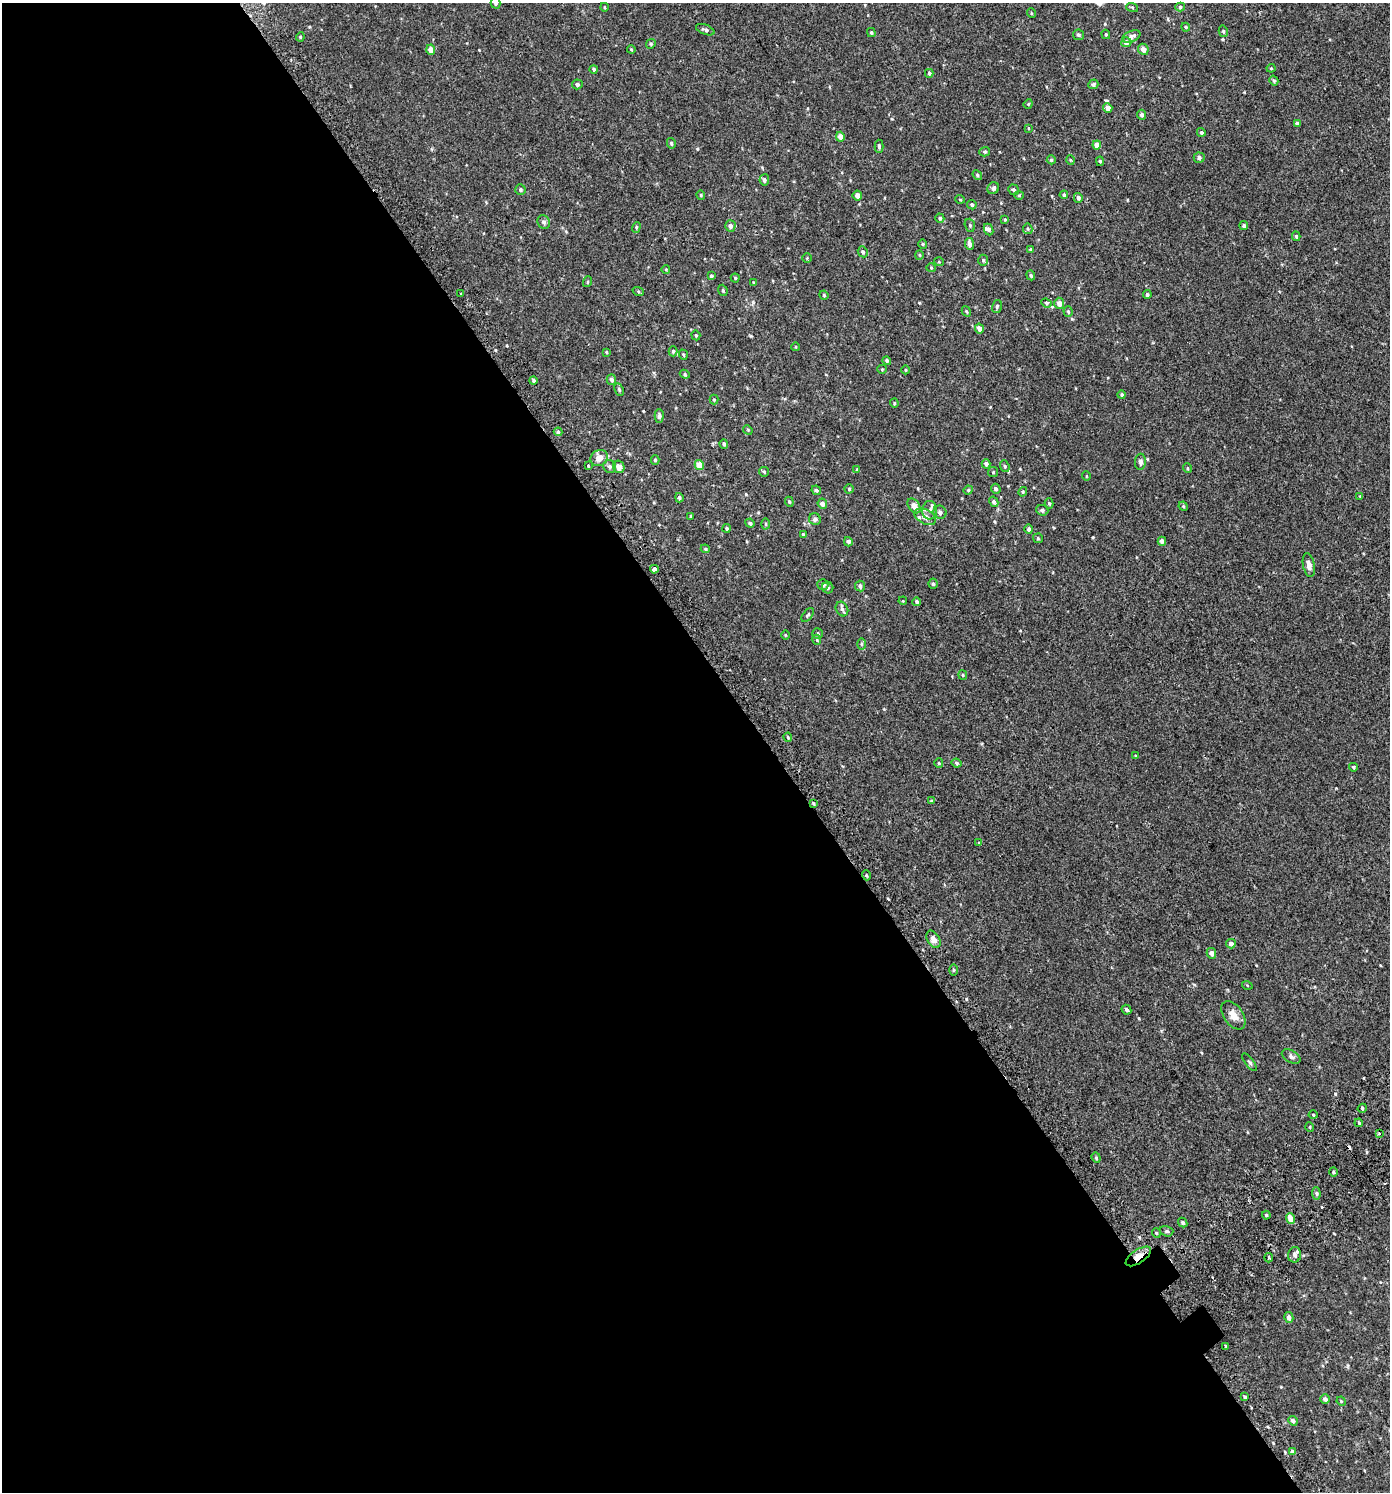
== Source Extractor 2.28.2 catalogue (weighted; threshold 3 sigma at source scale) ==
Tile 9 of 4 x 4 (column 1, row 3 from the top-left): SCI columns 260-1647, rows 1550-3039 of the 6007 x 6069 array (HDU 1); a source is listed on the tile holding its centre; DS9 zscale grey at full resolution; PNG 1392 x 1494 px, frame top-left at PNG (2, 3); each listed source drawn as its Kron ellipse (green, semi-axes under 4 px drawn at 4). Shown black and unused: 55% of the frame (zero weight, under 2 of 3 exposures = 3% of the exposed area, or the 3 px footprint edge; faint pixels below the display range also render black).
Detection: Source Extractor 2.28.2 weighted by HDU 2 'WHT'; one run over the whole footprint, this tile lists its part. Background 0.00218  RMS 0.0058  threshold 0.0262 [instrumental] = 3 sigma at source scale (4.5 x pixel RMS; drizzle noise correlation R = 1.50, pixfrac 1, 0.0396/0.0396 arcsec/px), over >= 5 px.
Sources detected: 209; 2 cosmic-ray / hot-pixel residue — neither listed nor drawn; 3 inside a brighter listed object's ellipse — not listed separately; the other 204 listed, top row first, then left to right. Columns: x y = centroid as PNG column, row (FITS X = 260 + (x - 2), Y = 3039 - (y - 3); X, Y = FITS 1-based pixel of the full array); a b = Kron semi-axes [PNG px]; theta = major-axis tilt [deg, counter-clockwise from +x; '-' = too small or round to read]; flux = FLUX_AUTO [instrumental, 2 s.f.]
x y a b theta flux
495 3 6 5 - 1.3
604 7 4 3 - 0.44
1132 7 6 4 -19 0.6
1180 7 5 4 - 0.86
1031 13 5 3 - 0.45
1186 27 4 3 - 0.6
705 30 10 5 -22 1.3
1223 31 6 4 -78 0.82
871 32 4 3 - 0.7
1106 34 5 4 - 0.57
1078 35 5 5 - 0.96
1131 36 9 5 25 1.9
300 37 4 4 - 0.52
1126 42 5 5 - 1.9
651 44 5 4 - 0.66
631 49 4 3 - 0.49
1143 49 6 5 - 2.9
431 50 5 4 - 3.7
1271 68 4 4 - 0.58
594 69 4 4 - 0.97
929 73 4 3 - 0.79
1274 81 5 4 - 0.88
577 84 5 5 - 1.3
1093 84 5 4 - 1.2
1028 104 5 3 - 0.49
1108 108 5 4 - 3.7
1142 115 5 4 - 1.5
1297 123 3 3 - 2.3
1029 128 4 2 - 0.39
1201 132 4 4 - 1.1
840 137 5 4 - 4
671 143 5 4 - 0.82
1097 145 4 4 - 4.2
879 146 7 4 -89 0.91
985 152 5 4 - 0.92
1199 158 5 5 - 1.4
1051 160 4 4 - 0.75
1070 160 4 3 - 0.42
1100 161 5 4 - 0.75
977 175 5 4 - 0.76
764 180 6 5 - 1.5
993 188 6 5 - 1.5
520 189 5 5 - 1
1014 190 5 5 - 0.96
701 195 4 4 - 0.57
857 195 5 4 - 2.9
1019 195 4 4 - 0.58
1064 195 4 3 - 0.85
1078 198 5 4 - 1.5
960 199 5 3 - 0.44
972 205 5 4 - 0.99
940 218 4 4 - 0.89
1005 219 4 3 - 0.6
544 222 7 6 - 1.4
970 225 7 5 -70 0.93
730 226 5 5 - 2.2
1244 226 4 4 - 1.1
636 227 5 4 - 0.73
988 229 6 4 -66 0.97
1028 229 5 4 - 0.78
1296 236 5 3 - 0.73
923 244 4 4 - 0.6
969 244 6 4 -82 2.4
1030 249 3 3 - 0.48
863 252 5 4 - 0.94
919 255 4 4 - 0.55
807 258 5 4 - 0.71
983 260 5 4 - 0.73
939 262 5 3 - 0.42
931 268 4 4 - 0.54
666 270 4 3 - 0.46
1031 275 5 4 - 0.75
711 276 4 3 - 0.91
735 278 4 4 - 0.71
587 282 5 3 - 0.52
754 283 3 3 - 0.66
723 290 6 4 -69 0.72
638 291 6 4 -19 0.68
461 293 3 2 - 0.77
824 295 5 4 - 0.55
1147 295 4 4 - 1.1
1046 303 5 4 - 0.75
1059 303 5 5 - 3.2
997 306 6 5 - 0.9
966 311 5 3 - 0.56
1068 311 5 4 - 0.61
979 328 5 4 - 3.2
696 335 5 4 - 0.59
796 347 4 3 - 0.43
673 351 5 4 - 0.85
606 352 3 3 - 0.51
683 355 5 3 - 0.59
887 361 4 4 - 0.91
882 369 5 4 - 0.54
905 370 4 3 - 0.46
685 374 5 4 - 0.64
611 379 5 4 - 1.8
533 381 4 4 - 1
619 390 6 4 -64 0.83
1122 395 4 4 - 0.82
714 400 5 4 - 0.63
894 403 4 4 - 0.57
659 416 7 4 89 1.2
748 430 5 4 - 0.57
558 432 4 4 - 0.69
724 444 5 4 - 0.89
599 458 9 7 35 4.2
655 460 5 4 - 0.72
1140 462 8 5 86 1.7
986 464 4 4 - 1.8
588 465 3 3 - 9.7
699 465 5 4 - 6.1
610 466 7 6 - 1.6
1005 466 6 4 -69 0.88
619 467 6 5 - 3.9
1187 468 5 3 - 0.46
857 470 4 3 - 0.57
764 472 5 4 - 0.61
993 472 5 5 - 0.65
1086 476 5 3 - 0.38
849 489 4 4 - 0.7
996 489 5 4 - 1.1
816 490 5 4 - 0.9
968 490 5 4 - 0.69
1023 492 5 4 - 0.62
1360 496 4 3 - 0.43
679 498 4 4 - 1.3
789 502 5 4 - 0.68
994 502 5 4 - 1.3
1049 503 5 4 - 0.79
822 504 5 4 - 2.5
914 506 8 5 -54 3.7
1183 506 5 4 - 0.53
930 510 9 7 86 2.7
1042 510 6 5 - 1.1
940 512 7 6 - 1.8
691 516 3 3 - 0.46
925 517 12 7 -26 3.4
815 519 6 5 - 1.7
750 523 5 4 - 0.93
765 524 5 3 - 0.63
727 528 4 4 - 0.79
1029 529 5 4 - 1.5
803 534 4 4 - 0.54
1038 538 5 5 - 0.6
1162 541 4 4 - 2
848 542 5 4 - 1.7
705 549 5 4 - 0.69
1309 565 12 6 -78 2.5
654 569 4 3 - 20
823 584 5 5 - 1.6
933 584 5 4 - 0.84
860 586 5 5 - 1.7
828 588 6 5 - 0.97
903 601 4 3 - 0.45
917 602 4 3 - 0.88
842 609 8 6 -61 1.3
808 615 8 4 51 0.88
818 634 5 5 - 0.8
785 635 5 3 - 0.44
817 640 5 3 - 0.5
861 644 6 4 -90 0.78
963 675 5 4 - 0.61
788 737 4 4 - 0.68
1135 756 4 2 - 0.43
939 763 4 4 - 0.56
956 763 5 3 - 0.83
1353 767 4 4 - 0.78
931 801 4 3 - 0.49
813 803 3 2 - 0.69
979 843 4 3 - 1.3
866 875 5 3 - 0.55
934 939 9 6 -61 2.9
1231 944 5 4 - 2
1211 953 5 4 - 2.5
953 970 5 3 - 0.65
1247 985 5 3 - 0.42
1126 1010 5 4 - 1.3
1233 1015 16 9 -55 5.3
1291 1057 10 6 -29 1.6
1249 1062 11 3 -52 0.94
1362 1108 5 4 - 0.75
1313 1115 4 4 - 0.54
1359 1123 4 3 - 0.56
1310 1127 5 3 - 0.48
1379 1133 3 3 - 1.8
1096 1158 5 4 - 0.71
1333 1172 5 3 - 0.63
1316 1193 6 4 -85 0.99
1266 1215 4 4 - 0.66
1290 1218 5 4 - 5.5
1183 1222 5 4 - 1
1166 1231 7 5 -16 1.1
1156 1233 5 4 - 0.68
1295 1255 8 6 80 2.5
1138 1256 14 6 34 5
1269 1258 5 2 - 0.64
1289 1317 5 4 - 2.3
1226 1346 3 3 - 2.9
1245 1397 3 3 - 0.58
1325 1399 5 5 - 1.9
1341 1401 5 4 - 0.48
1293 1421 5 4 - 1.3
1292 1451 3 3 - 6.6
Overlapping masked pixels (flux is a lower limit): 3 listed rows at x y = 813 803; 1138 1256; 1292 1451
Isophote crosses this tile's border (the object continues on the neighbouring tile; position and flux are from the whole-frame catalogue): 1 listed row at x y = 495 3
Unlisted compact peaks at least as high as the median listed source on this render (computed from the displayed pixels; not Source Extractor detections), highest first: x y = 1335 1094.